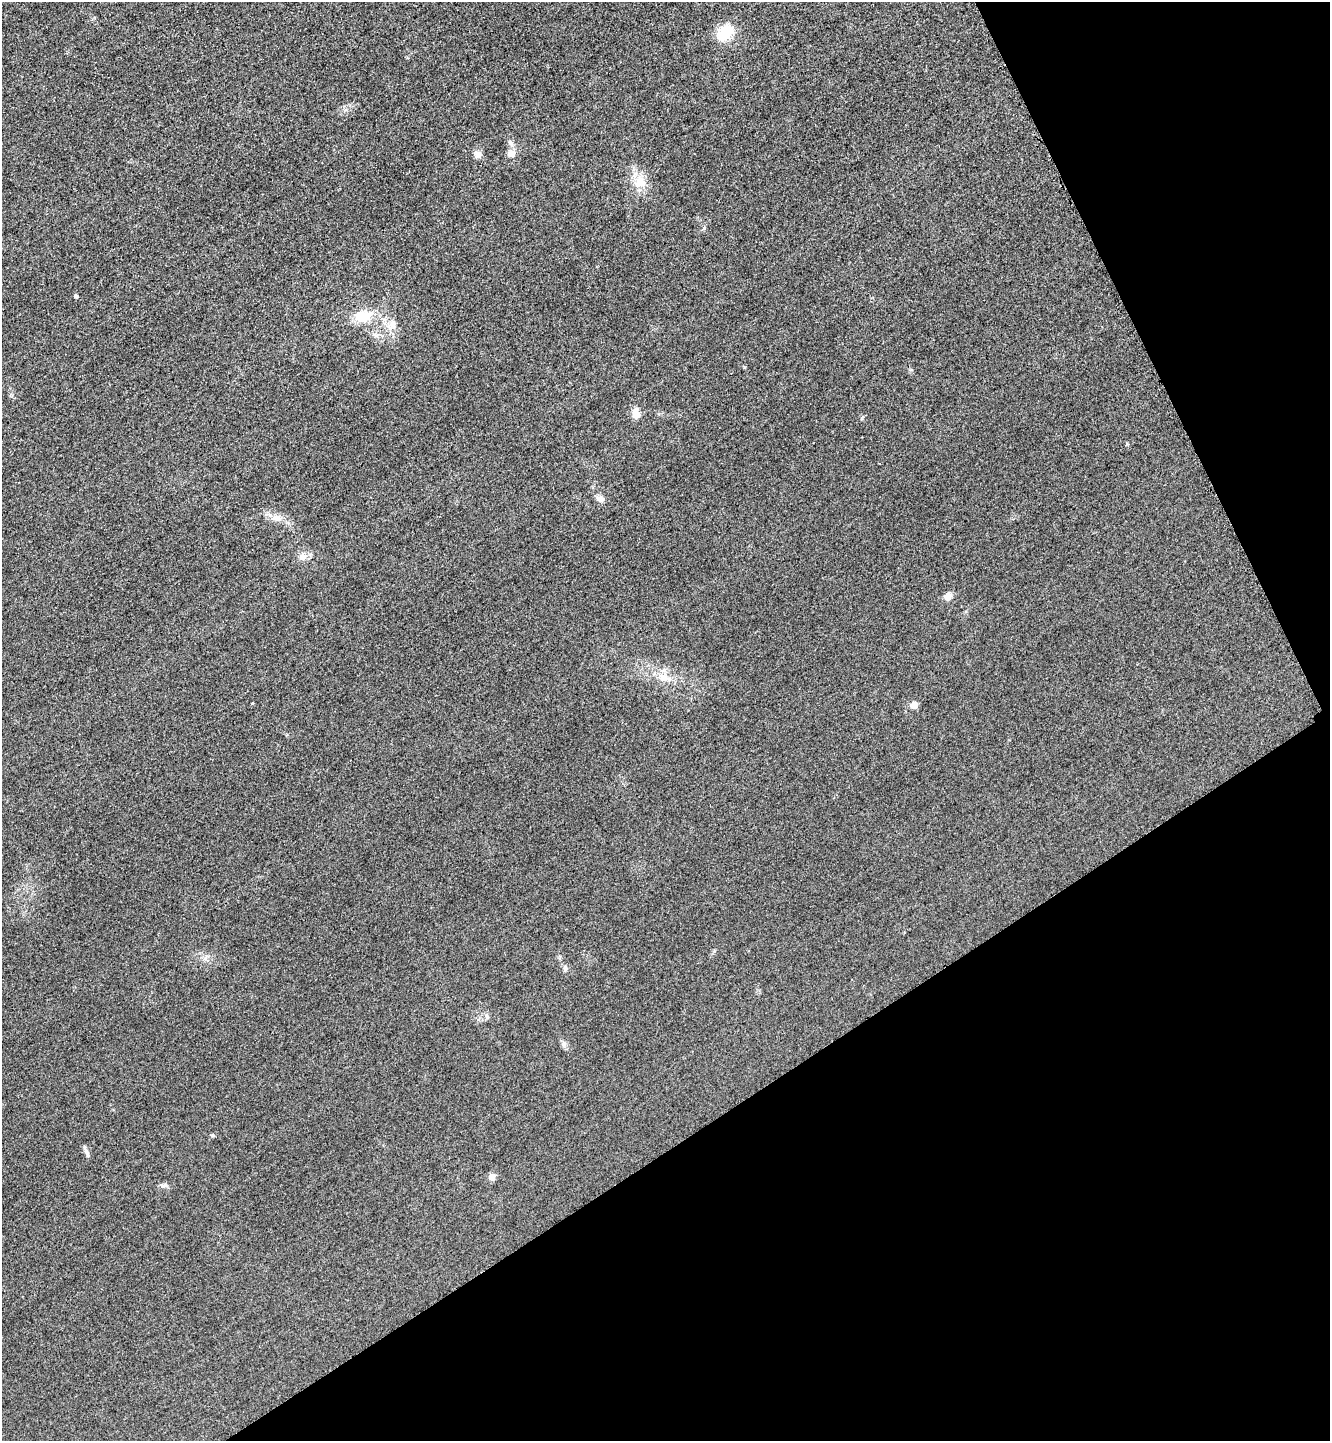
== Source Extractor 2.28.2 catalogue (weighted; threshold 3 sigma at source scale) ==
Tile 12 of 4 x 4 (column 4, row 3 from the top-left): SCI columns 4164-5491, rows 1470-2908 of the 5808 x 5817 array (HDU 1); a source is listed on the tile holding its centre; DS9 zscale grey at full resolution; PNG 1332 x 1443 px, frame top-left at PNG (2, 2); no overlay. Shown black and unused: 28% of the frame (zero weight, under 3 of 4 exposures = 3% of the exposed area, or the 3 px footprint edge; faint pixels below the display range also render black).
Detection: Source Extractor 2.28.2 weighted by HDU 2 'WHT'; one run over the whole footprint, this tile lists its part. Background 0.0837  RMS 0.017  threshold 0.0763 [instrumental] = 3 sigma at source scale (4.5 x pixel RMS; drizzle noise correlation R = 1.50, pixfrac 1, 0.05/0.05 arcsec/px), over >= 5 px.
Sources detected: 23; all 23 listed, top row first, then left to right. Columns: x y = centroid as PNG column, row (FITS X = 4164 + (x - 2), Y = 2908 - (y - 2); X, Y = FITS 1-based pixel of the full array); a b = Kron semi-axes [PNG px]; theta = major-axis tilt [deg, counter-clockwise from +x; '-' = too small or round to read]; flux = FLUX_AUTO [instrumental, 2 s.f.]
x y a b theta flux
725 33 26 17 46 41
511 153 10 9 - 12
478 154 11 8 -58 8.8
640 182 16 16 - 28
704 228 6 4 72 2.3
76 296 5 4 - 3.6
363 316 22 14 13 42
392 325 19 12 52 21
636 413 11 8 -80 16
600 499 11 8 -23 8.5
277 518 18 7 0 13
303 557 13 10 22 11
948 596 6 6 - 19
663 677 14 11 -4 18
252 703 4 3 - 1.3
914 705 5 5 - 25
565 968 8 6 77 4
487 1017 6 6 - 3.9
564 1044 9 6 -81 5.4
212 1135 5 5 - 2.2
86 1151 16 4 -63 5.4
492 1177 5 5 - 20
164 1185 13 5 -8 4.9
Unlisted compact peaks at least as high as the median listed source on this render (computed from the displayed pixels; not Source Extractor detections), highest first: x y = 1127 444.